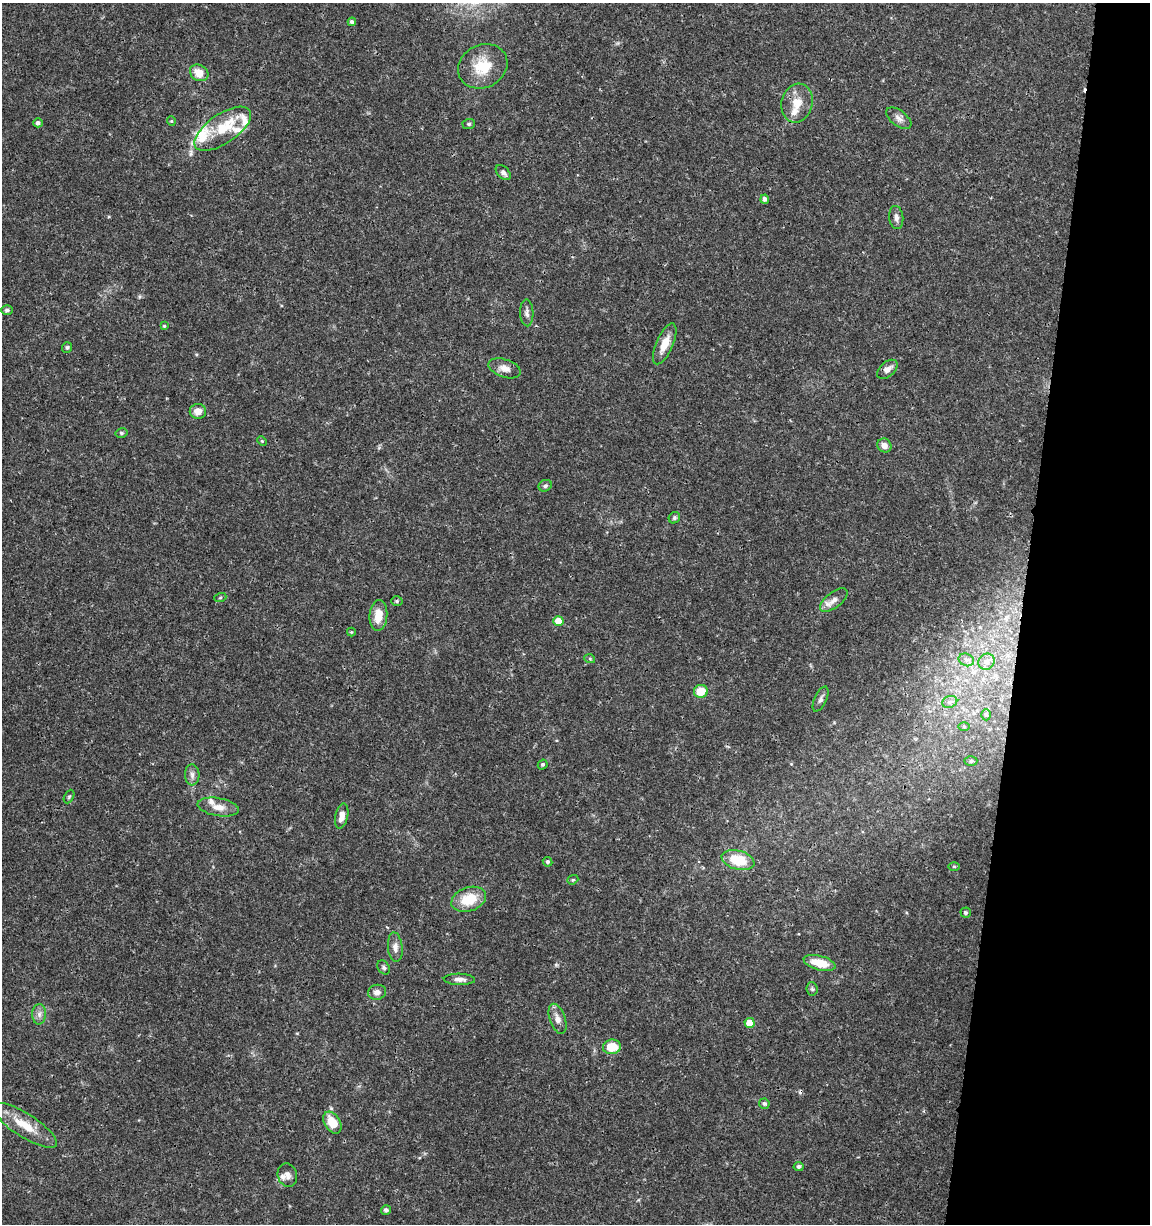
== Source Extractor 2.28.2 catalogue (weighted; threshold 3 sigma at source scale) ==
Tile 8 of 4 x 4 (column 4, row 2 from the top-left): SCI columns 3672-4819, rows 2453-3674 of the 5104 x 4898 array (HDU 1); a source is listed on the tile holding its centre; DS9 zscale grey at full resolution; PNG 1152 x 1226 px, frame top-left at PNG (2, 3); each listed source drawn as its Kron ellipse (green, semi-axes under 4 px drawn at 4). Shown black and unused: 11% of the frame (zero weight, under 3 of 4 exposures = <1% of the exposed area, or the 3 px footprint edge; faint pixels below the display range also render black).
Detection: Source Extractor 2.28.2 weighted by HDU 2 'WHT'; one run over the whole footprint, this tile lists its part. Background 0.0341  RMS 0.0023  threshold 0.0101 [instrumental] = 3 sigma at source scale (4.5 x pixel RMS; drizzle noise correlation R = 1.50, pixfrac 1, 0.0396/0.0396 arcsec/px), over >= 5 px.
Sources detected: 75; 2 cosmic-ray / hot-pixel residue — neither listed nor drawn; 6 inside a brighter listed object's ellipse — not listed separately; the other 67 listed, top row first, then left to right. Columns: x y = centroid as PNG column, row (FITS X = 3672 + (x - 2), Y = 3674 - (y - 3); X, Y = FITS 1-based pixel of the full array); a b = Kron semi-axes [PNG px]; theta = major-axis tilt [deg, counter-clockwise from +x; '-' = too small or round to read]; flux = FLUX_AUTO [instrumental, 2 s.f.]
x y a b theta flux
352 22 4 3 - 0.6
483 66 25 21 27 6.6
199 73 10 8 -31 3
797 103 20 15 75 3.8
899 118 15 7 -37 1.3
171 121 5 4 - 0.27
38 123 5 4 - 0.69
469 124 6 5 - 0.38
223 129 33 14 34 8
503 173 9 5 -46 0.75
765 199 4 4 - 0.75
896 218 11 7 -84 0.97
7 310 6 5 - 0.51
527 313 13 6 -87 0.94
164 326 3 3 - 0.23
665 344 22 8 66 3.4
67 347 5 5 - 0.44
505 368 17 9 -18 1.7
887 369 12 7 41 1.2
198 411 8 7 - 2.1
121 433 6 5 - 0.37
262 441 5 4 - 0.24
884 445 7 6 - 1.5
545 486 7 5 25 0.51
674 518 6 5 - 0.44
220 598 6 4 19 0.28
834 600 16 7 38 1.7
397 601 6 5 - 0.4
378 615 15 9 85 3.6
558 621 5 5 - 3.6
351 632 4 4 - 0.23
590 659 5 3 - 0.24
966 660 8 6 -22 0.71
987 662 8 7 - 0.97
701 691 7 6 - 4.2
821 699 13 6 65 0.82
950 702 8 6 21 0.7
986 715 5 4 - 0.35
964 727 6 4 -1 0.28
971 761 6 5 - 0.46
543 765 5 4 - 0.39
192 775 10 7 -87 1
69 796 7 4 62 0.32
218 807 21 9 -9 2.4
342 816 13 6 78 1.7
738 860 17 9 -14 7.6
548 862 5 4 - 0.45
954 866 6 4 0 0.27
573 880 6 4 20 0.32
469 899 18 11 19 6
966 913 5 5 - 0.53
395 947 15 7 -84 1.4
820 963 16 7 -15 4.7
384 967 7 5 -58 0.49
459 979 15 5 -1 1.2
812 989 7 5 -85 0.43
377 992 9 7 8 1.3
39 1014 10 7 88 1.1
558 1019 16 8 -71 1.6
750 1023 5 5 - 3.2
612 1047 9 7 7 4.9
764 1104 5 5 - 0.5
332 1123 12 8 -57 4.4
25 1125 37 11 -32 5.7
799 1166 5 4 - 0.59
287 1175 12 9 -73 1.2
386 1210 5 5 - 0.5